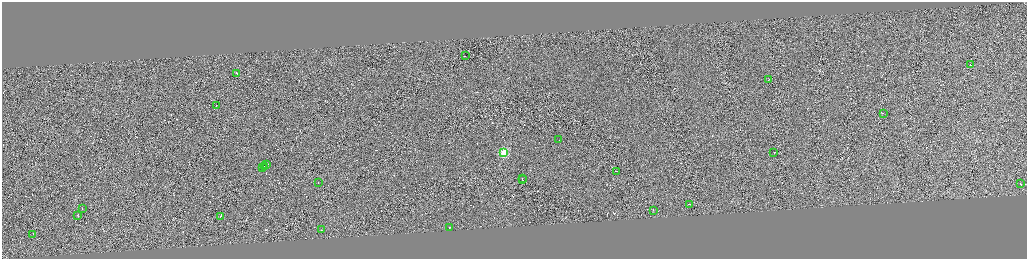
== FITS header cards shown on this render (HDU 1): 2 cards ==
NAXIS1  =                 4100
NAXIS2  =                 1026

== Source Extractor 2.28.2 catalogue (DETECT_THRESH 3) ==
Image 4100 x 1026 px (HDU 1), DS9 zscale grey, zoomed out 1/4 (1 PNG px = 4 x 4 image px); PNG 1029 x 261 px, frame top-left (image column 3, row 1026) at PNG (2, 2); each listed source drawn as its Kron ellipse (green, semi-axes under 4 px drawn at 4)
Background 0.724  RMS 4.1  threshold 12.2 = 3 sigma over >= 5 px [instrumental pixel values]
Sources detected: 482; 457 cannot appear on this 1/4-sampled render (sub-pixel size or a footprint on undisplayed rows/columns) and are neither listed nor drawn; the other 25 listed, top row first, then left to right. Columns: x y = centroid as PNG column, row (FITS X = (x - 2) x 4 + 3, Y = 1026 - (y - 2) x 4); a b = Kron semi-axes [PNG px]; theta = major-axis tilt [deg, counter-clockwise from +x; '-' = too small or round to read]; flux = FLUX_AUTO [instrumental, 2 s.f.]
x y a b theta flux
465 55 2 1 - 20000
970 65 2 1 - 40000
237 73 2 1 - 20000
769 79 2 1 - 9700
216 105 2 1 - 14000
883 113 3 1 - 14000
559 140 2 1 - 42000
504 152 2 2 - 130000
774 153 2 1 - 37000
266 165 3 1 - 33000
265 166 2 1 - 28000
263 168 3 1 - 36000
616 171 3 1 - 21000
522 179 3 1 - 29000
522 180 2 1 - 16000
318 182 2 1 - 31000
1020 184 2 1 - 19000
690 204 3 1 - 24000
82 209 2 1 - 30000
653 210 2 1 - 20000
77 215 2 1 - 21000
220 216 2 1 - 20000
449 228 2 1 - 23000
321 230 2 1 - 12000
33 234 2 1 - 19000
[457 sub-pixel or undisplayed-footprint detections neither listed nor drawn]